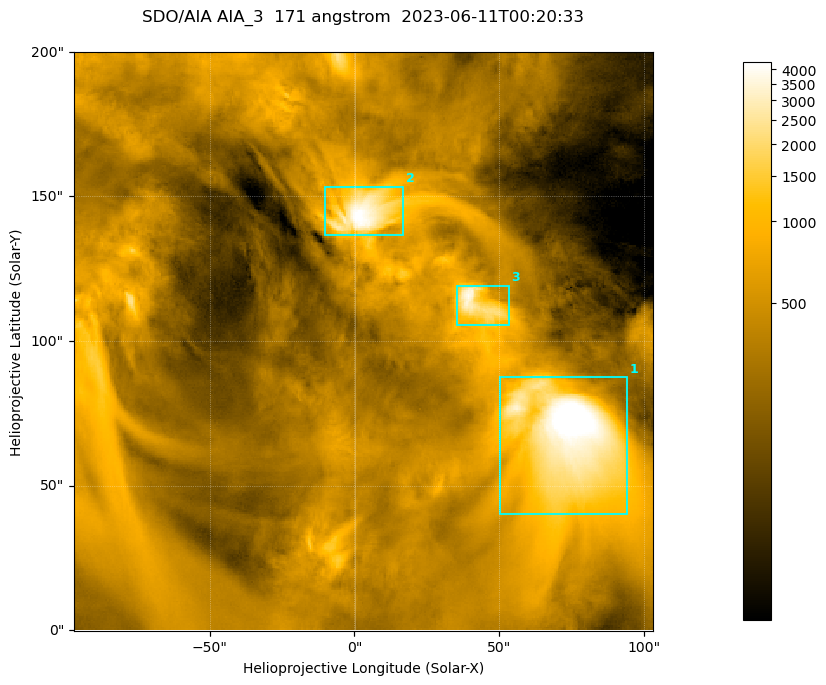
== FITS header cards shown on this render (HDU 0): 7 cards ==
TELESCOP= 'SDO/AIA '
INSTRUME= 'AIA_3   '
WAVELNTH=                  171
WAVEUNIT= 'angstrom'
DATE-OBS= '2023-06-11T00:20:33.351'
CTYPE1  = 'HPLN-TAN'
CTYPE2  = 'HPLT-TAN'

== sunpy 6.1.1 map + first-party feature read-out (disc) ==
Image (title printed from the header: SDO/AIA AIA_3  171 angstrom  2023-06-11T00:20:33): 334 x 334 px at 0.599 arcsec/px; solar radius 945 arcsec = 1577 px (partial field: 1.4% of the solar disc is inside the frame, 100% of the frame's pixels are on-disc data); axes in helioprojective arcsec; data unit not stated in the header (colour bar unlabelled)
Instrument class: DISC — disc imager (sunpy class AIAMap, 171 A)
Bright regions (active regions / flare kernels): reference = the on-disc median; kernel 3 px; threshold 5 sigma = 1070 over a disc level ~357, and >= 1.15x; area >= 111 px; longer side >= 4 px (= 2.4 arcsec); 3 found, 3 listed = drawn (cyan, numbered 1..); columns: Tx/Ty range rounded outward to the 2 arcsec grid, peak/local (2 s.f.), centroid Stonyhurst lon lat
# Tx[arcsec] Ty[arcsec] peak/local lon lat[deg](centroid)
1 50..94 40..88 15 +4 +4
2 -10..18 136..154 12 +0 +9
3 34..54 104..120 10 +3 +7